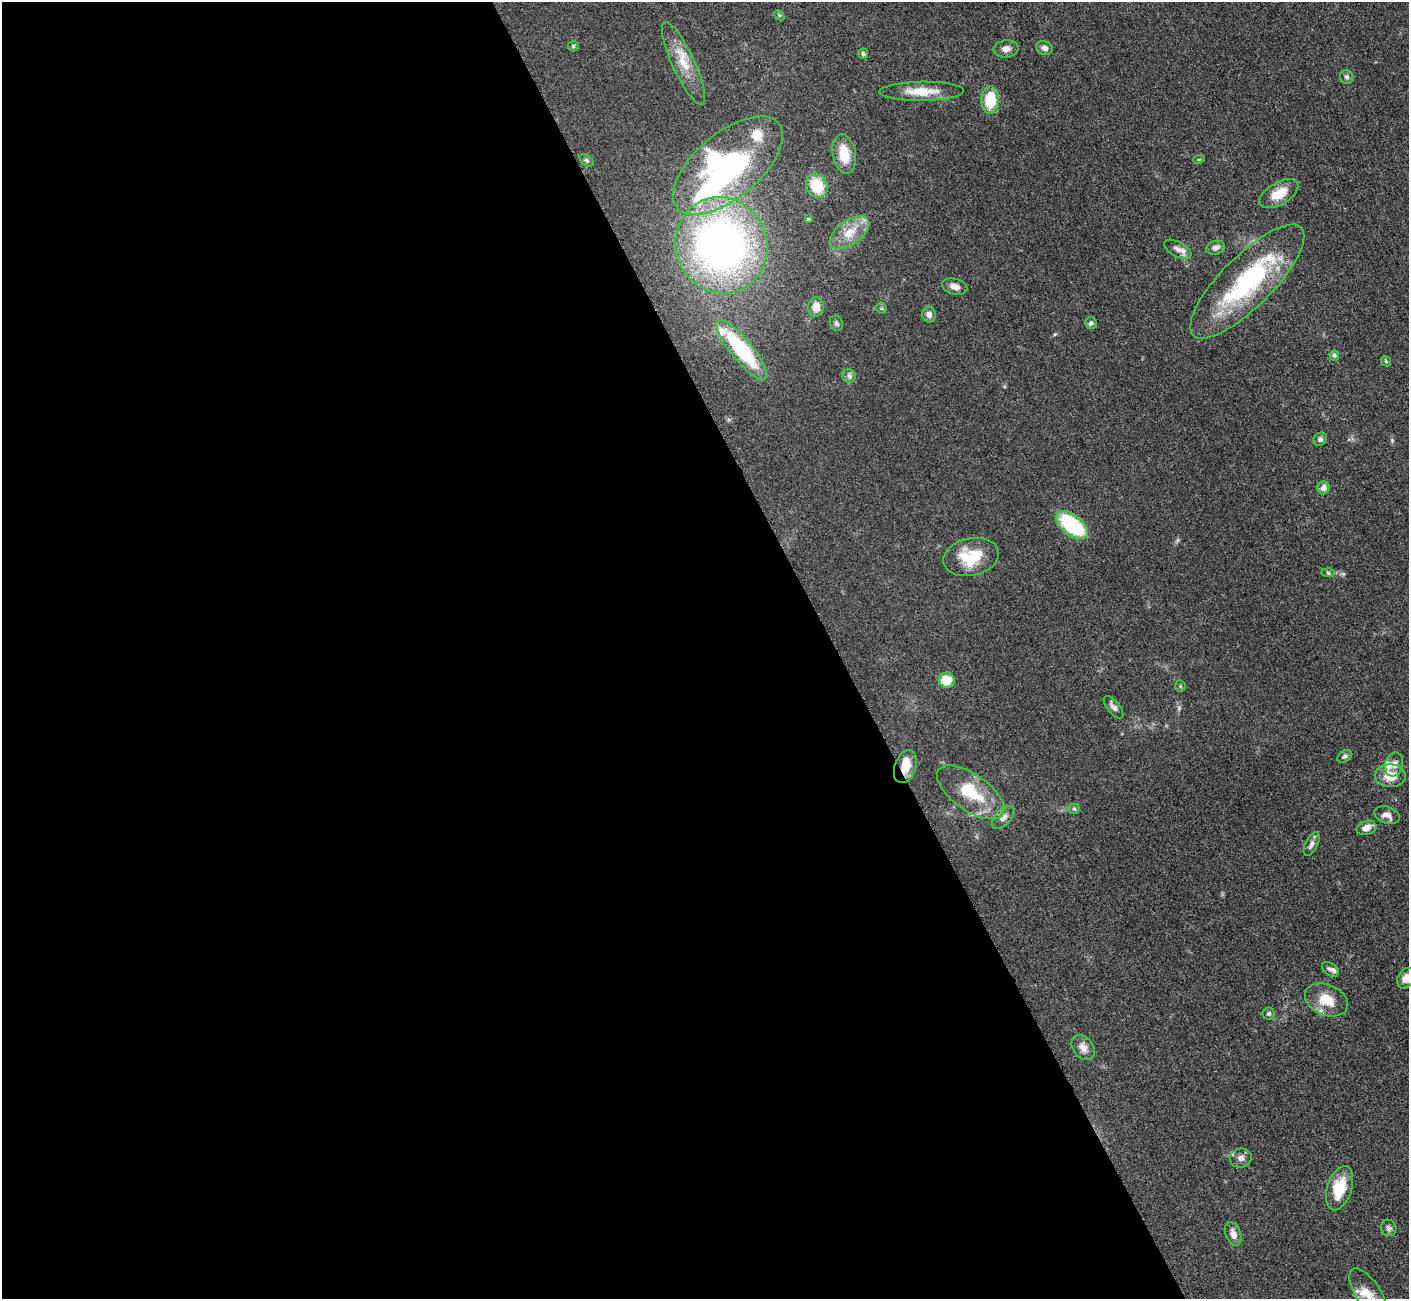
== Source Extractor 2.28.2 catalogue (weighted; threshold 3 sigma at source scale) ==
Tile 9 of 4 x 4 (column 1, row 3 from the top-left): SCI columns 17-1423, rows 1595-2891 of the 5660 x 5649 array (HDU 1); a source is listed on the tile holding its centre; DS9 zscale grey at full resolution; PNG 1411 x 1301 px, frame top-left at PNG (2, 2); each listed source drawn as its Kron ellipse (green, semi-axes under 4 px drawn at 4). Shown black and unused: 59% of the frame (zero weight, under 3 of 4 exposures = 2% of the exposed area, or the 3 px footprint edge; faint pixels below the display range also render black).
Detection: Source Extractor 2.28.2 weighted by HDU 2 'WHT'; one run over the whole footprint, this tile lists its part. Background 0.0466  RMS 0.0052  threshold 0.0235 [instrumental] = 3 sigma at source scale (4.5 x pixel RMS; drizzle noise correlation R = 1.50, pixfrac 1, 0.05/0.05 arcsec/px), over >= 5 px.
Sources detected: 69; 2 inside a brighter object's white glare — neither listed nor drawn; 8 inside a brighter listed object's ellipse — not listed separately; the other 59 listed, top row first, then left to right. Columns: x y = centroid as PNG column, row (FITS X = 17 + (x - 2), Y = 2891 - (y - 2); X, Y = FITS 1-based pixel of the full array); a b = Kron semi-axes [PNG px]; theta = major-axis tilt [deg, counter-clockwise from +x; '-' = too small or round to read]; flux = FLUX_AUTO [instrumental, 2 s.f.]
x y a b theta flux
779 15 5 4 - 0.69
573 46 5 5 - 0.81
1044 48 8 6 -24 2.2
1006 49 12 8 7 3.1
863 54 5 5 - 1
684 63 45 11 -65 13
1347 77 7 6 - 1.3
922 91 42 9 1 11
990 100 13 9 87 17
844 154 20 11 -79 12
1199 159 6 3 19 0.52
587 160 8 5 -39 0.99
728 166 66 32 40 110
817 186 12 10 -64 16
1279 194 21 11 31 10
808 219 4 3 - 0.69
849 233 22 12 35 10
722 245 48 45 -66 250
1215 248 9 7 16 2.5
1178 249 15 7 -27 3.1
1247 281 76 25 45 69
955 286 13 8 -15 3.2
816 307 9 7 83 5.2
881 308 5 5 - 0.77
929 314 8 7 - 2.4
836 323 8 6 -66 1.2
1091 323 6 5 - 1.3
742 350 38 10 -51 49
1334 355 5 5 - 1.2
1386 361 6 4 -46 0.67
849 376 7 7 - 1.6
1320 439 7 6 - 1.5
1324 488 6 6 - 2.8
1072 525 19 10 -38 43
971 557 28 18 13 18
1328 573 6 4 -3 0.86
947 680 8 7 - 8.7
1180 686 5 5 - 0.68
1114 707 13 6 -51 2.1
1345 756 8 5 35 1.2
1394 765 12 9 72 3.6
905 767 17 10 70 8
1390 776 15 11 1 8.9
971 792 39 18 -35 21
1074 809 5 5 - 0.87
1387 815 13 8 -19 3.4
1003 817 14 7 47 2.5
1366 828 10 7 16 3.9
1312 844 12 6 63 2.1
1330 969 9 6 -37 1.7
1406 978 11 8 61 3.8
1326 1000 22 15 -23 12
1269 1014 6 6 - 0.9
1083 1047 14 10 -52 3.9
1241 1158 11 9 17 2.5
1339 1188 23 12 72 16
1389 1228 8 7 - 1.6
1233 1234 12 7 -70 3.5
1368 1293 28 12 -57 8.3
Overlapping masked pixels (flux is a lower limit): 1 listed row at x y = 905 767
Isophote crosses this tile's border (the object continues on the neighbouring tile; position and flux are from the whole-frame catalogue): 2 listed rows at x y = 1406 978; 1368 1293